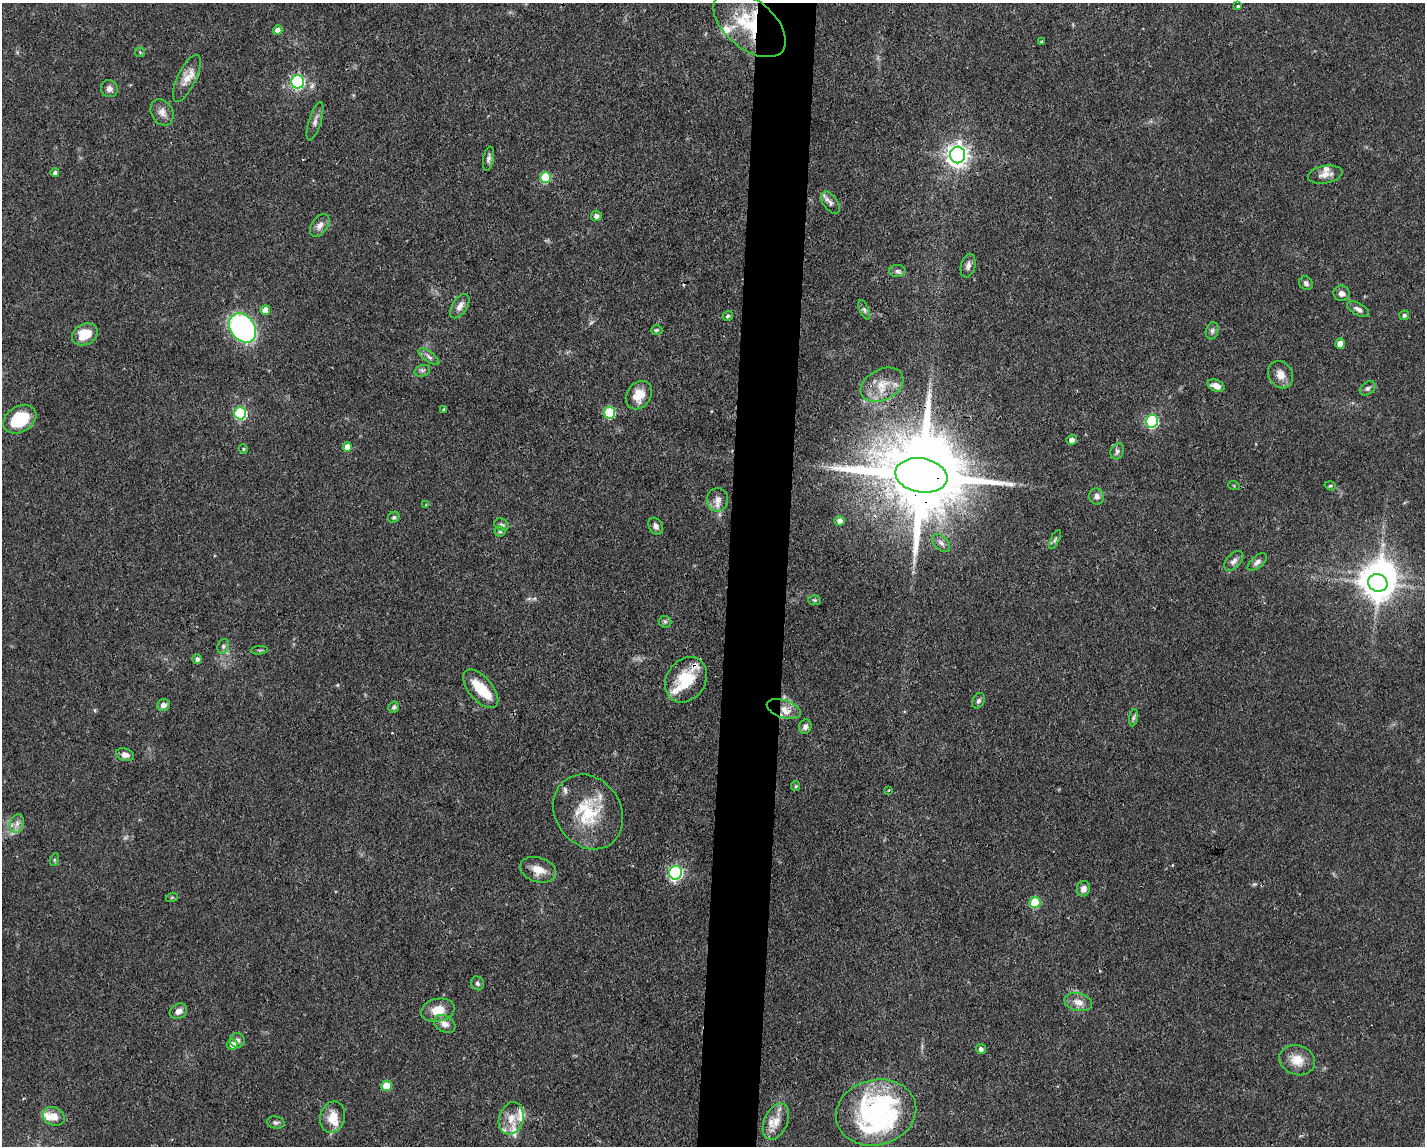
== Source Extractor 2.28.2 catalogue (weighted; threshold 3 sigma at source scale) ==
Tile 8 of 3 x 4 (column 2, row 3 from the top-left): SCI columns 1533-2955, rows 1145-2288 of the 4598 x 4575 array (HDU 1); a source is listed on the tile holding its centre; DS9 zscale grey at full resolution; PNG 1427 x 1148 px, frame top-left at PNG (2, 3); each listed source drawn as its Kron ellipse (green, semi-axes under 4 px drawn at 4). Shown black and unused: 4% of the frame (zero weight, under 3 of 4 exposures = <1% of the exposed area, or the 3 px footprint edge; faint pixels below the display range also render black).
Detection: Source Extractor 2.28.2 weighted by HDU 2 'WHT'; one run over the whole footprint, this tile lists its part. Background 0.0632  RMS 0.0038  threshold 0.0171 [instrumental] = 3 sigma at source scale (4.5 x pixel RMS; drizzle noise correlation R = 1.50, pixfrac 1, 0.05/0.05 arcsec/px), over >= 5 px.
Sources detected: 122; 4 inside a brighter object's white glare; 1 cosmic-ray / hot-pixel residue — neither listed nor drawn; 12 inside a brighter listed object's ellipse — not listed separately; the other 105 listed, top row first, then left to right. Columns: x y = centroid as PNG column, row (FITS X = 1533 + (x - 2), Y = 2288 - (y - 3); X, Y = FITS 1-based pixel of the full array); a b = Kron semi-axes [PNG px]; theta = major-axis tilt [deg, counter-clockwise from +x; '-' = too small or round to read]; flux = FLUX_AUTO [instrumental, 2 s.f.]
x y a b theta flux
1238 6 4 4 - 0.47
749 24 42 24 -40 26
278 30 5 4 - 2.6
1041 42 3 3 - 0.35
140 52 5 5 - 0.45
187 78 25 9 64 4.8
297 82 6 6 - 69
109 89 9 8 - 1.8
162 112 14 10 -60 2.8
315 121 20 6 73 2
958 155 8 7 - 260
488 159 12 5 80 1.2
55 172 4 4 - 1.3
1325 175 17 8 11 3.1
545 177 5 5 - 21
830 203 13 7 -54 1.9
596 216 5 5 - 1.6
320 225 13 8 55 2.3
968 266 12 7 77 1.7
897 271 8 6 -2 1.2
1306 283 7 6 - 1.1
1342 293 8 7 - 2.1
460 306 13 7 57 2.6
1358 309 12 6 -29 1.6
265 310 5 5 - 4.9
864 310 10 4 -66 0.88
1404 315 5 4 - 0.92
728 316 5 4 - 0.75
242 328 16 12 -54 93
657 330 6 5 - 0.67
1212 331 9 6 72 1.1
85 334 13 10 26 8.1
1340 344 5 4 - 4.5
429 357 12 5 -36 1.4
422 371 8 5 16 1
1280 375 14 11 -60 3.8
882 385 23 15 26 8.1
1216 386 9 5 -22 3.1
1368 388 9 6 38 1.1
639 395 15 12 55 6.2
444 409 4 3 - 0.51
240 413 6 6 - 39
609 413 6 5 - 28
20 419 18 12 31 15
1152 421 6 6 - 45
1072 440 5 5 - 1.6
347 447 5 4 - 4.4
243 449 5 4 - 0.47
1117 451 8 6 64 1.2
921 475 26 17 -10 6100
1234 486 6 3 -20 0.4
1330 486 6 4 -18 0.51
1097 496 8 7 - 1.7
717 500 11 10 - 2.8
426 505 4 4 - 0.38
394 517 6 5 - 0.82
840 521 5 4 - 1.7
502 525 7 6 - 1
656 526 9 6 -60 1.6
500 532 5 5 - 0.63
1055 540 10 4 63 0.89
941 543 11 6 -44 1.7
1234 561 12 7 47 1.7
1257 562 11 6 39 1.4
1378 583 10 8 -22 640
815 600 6 5 - 0.66
665 622 6 6 - 0.73
223 646 7 5 70 0.92
259 650 8 3 5 0.53
197 659 5 4 - 1.3
686 680 24 19 56 15
481 689 23 12 -50 11
978 701 8 6 58 0.94
163 705 6 6 - 2.2
394 707 6 5 - 0.73
784 709 17 9 -18 4.5
1134 718 9 4 81 0.82
805 727 7 6 - 1.5
125 755 9 6 -19 2
796 786 5 4 - 0.51
889 790 3 2 - 0.3
588 812 39 32 -56 22
17 823 9 7 75 2.1
54 860 6 4 72 0.49
538 870 18 12 -18 5.2
675 873 7 6 - 77
1083 889 7 6 - 2.1
172 897 6 4 19 0.45
1035 902 5 5 - 20
477 983 7 6 - 0.9
1078 1002 14 9 -14 3.3
438 1010 17 11 12 6
178 1011 9 7 32 2
445 1024 11 8 -31 2.6
237 1040 7 7 - 1.5
232 1044 5 5 - 2.6
981 1049 5 5 - 1.4
1297 1060 18 15 -18 6.2
386 1086 5 5 - 8.9
876 1112 41 32 14 72
54 1116 11 9 -26 4.3
333 1117 16 12 76 6.2
511 1118 16 12 74 5.8
776 1121 19 11 66 5.2
276 1123 9 6 -11 0.96
Overlapping masked pixels (flux is a lower limit): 3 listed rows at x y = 749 24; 921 475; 876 1112